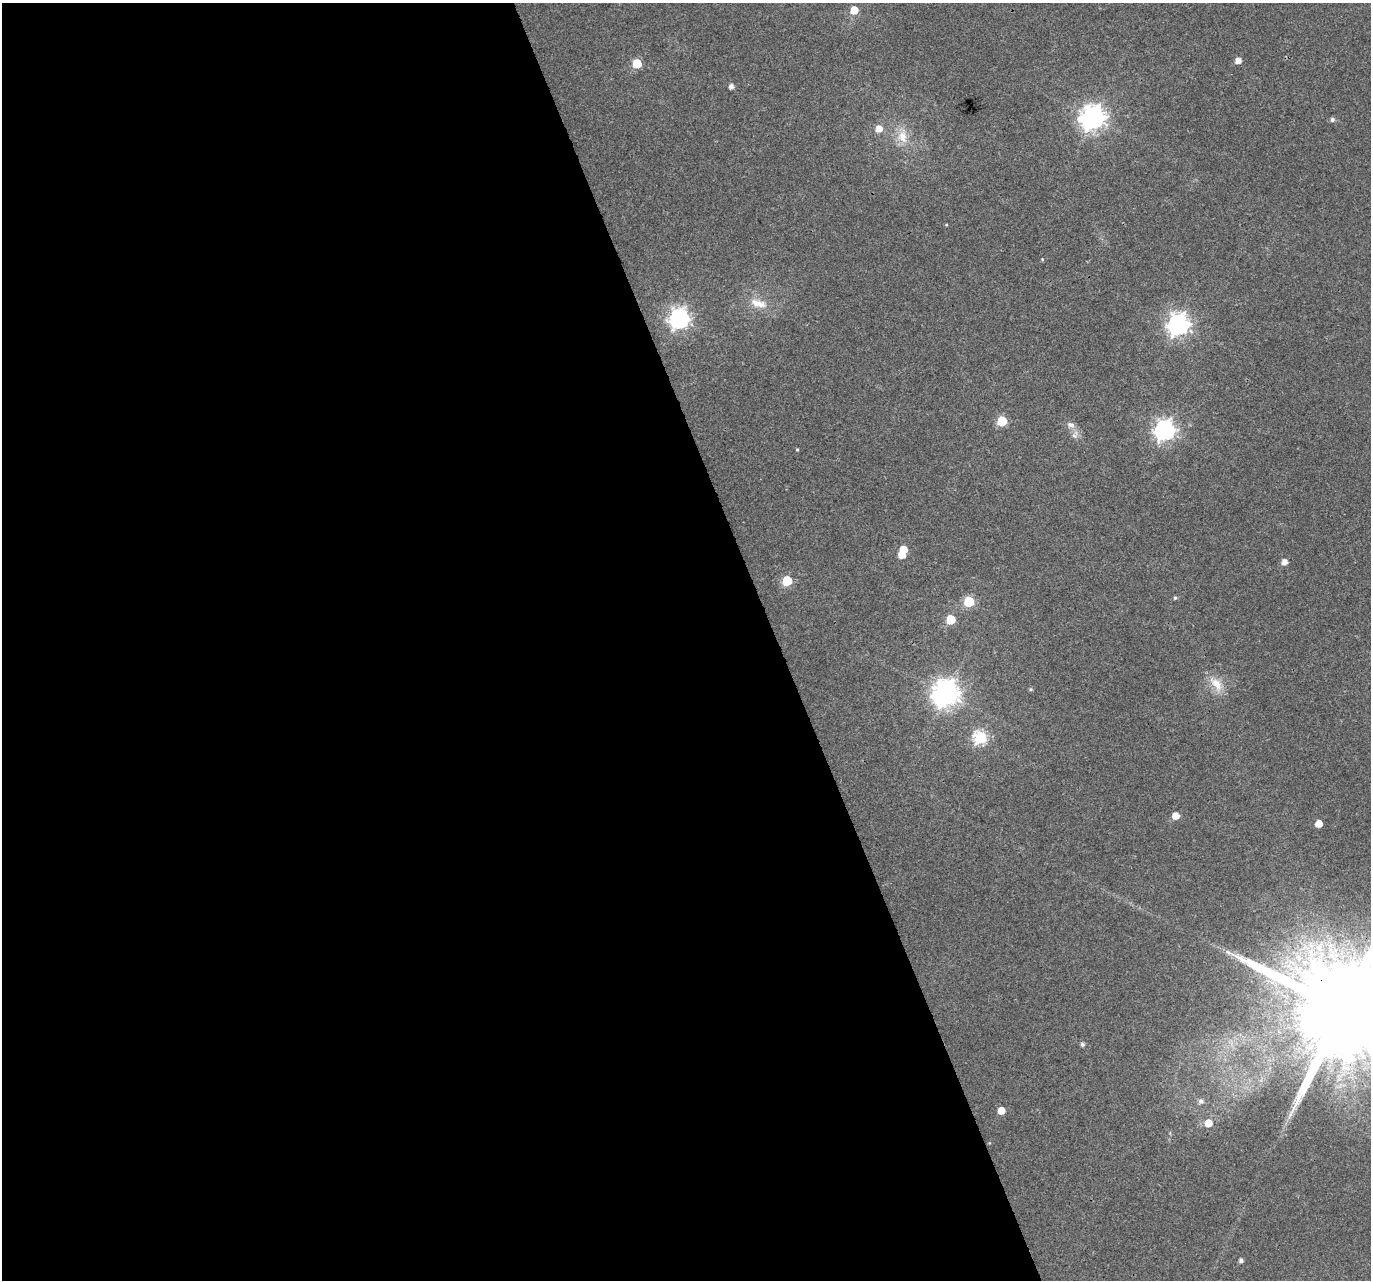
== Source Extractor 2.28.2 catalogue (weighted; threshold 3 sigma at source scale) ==
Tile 9 of 4 x 4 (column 1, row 3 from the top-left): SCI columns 3-1371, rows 1411-2688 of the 5484 x 5319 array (HDU 1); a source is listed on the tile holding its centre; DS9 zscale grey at full resolution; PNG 1373 x 1282 px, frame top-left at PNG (2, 3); no overlay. Shown black and unused: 57% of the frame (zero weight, under 3 of 4 exposures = <1% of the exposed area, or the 3 px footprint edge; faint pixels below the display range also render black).
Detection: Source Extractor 2.28.2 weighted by HDU 2 'WHT'; one run over the whole footprint, this tile lists its part. Background 0.0313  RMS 0.0039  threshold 0.0177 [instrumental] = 3 sigma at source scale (4.5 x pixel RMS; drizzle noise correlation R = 1.50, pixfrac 1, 0.0396/0.0396 arcsec/px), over >= 5 px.
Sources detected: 36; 1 inside a brighter object's white glare — not listed; the other 35 listed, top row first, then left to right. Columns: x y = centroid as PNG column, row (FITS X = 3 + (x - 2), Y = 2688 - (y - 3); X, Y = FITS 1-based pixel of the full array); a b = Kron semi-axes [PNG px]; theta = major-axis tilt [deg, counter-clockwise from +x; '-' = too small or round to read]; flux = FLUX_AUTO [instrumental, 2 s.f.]
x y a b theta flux
854 10 6 6 - 6.9
1238 61 5 5 - 3
637 64 6 5 - 17
731 86 5 4 - 1.9
1093 118 9 8 - 340
1332 120 5 5 - 1.1
879 129 7 6 - 3.7
902 136 21 14 -85 7.1
1042 259 4 3 - 0.35
758 303 25 11 -16 6.3
679 318 8 7 - 190
1178 325 8 8 - 240
1002 421 6 6 - 20
1071 425 11 9 -21 2.3
1165 430 8 8 - 200
1074 436 9 7 23 1.6
797 449 3 3 - 0.43
903 549 5 5 - 6.6
1284 562 5 5 - 2.8
787 581 6 6 - 22
1175 598 5 5 - 0.72
969 601 6 6 - 28
951 619 6 6 - 15
1216 684 26 12 -52 6.6
1031 689 6 4 -21 0.58
946 694 9 9 - 450
980 738 6 6 - 59
1175 816 5 5 - 4.5
1319 824 5 5 - 5.4
1343 1009 30 23 11 15000
1082 1044 7 6 - 0.79
1201 1101 6 6 - 1.6
1001 1111 5 5 - 5.5
1208 1123 6 6 - 6.2
1241 1261 5 4 - 1.4
Overlapping masked pixels (flux is a lower limit): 1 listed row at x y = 1343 1009
Isophote crosses this tile's border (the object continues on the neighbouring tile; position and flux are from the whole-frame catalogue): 1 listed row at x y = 1343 1009